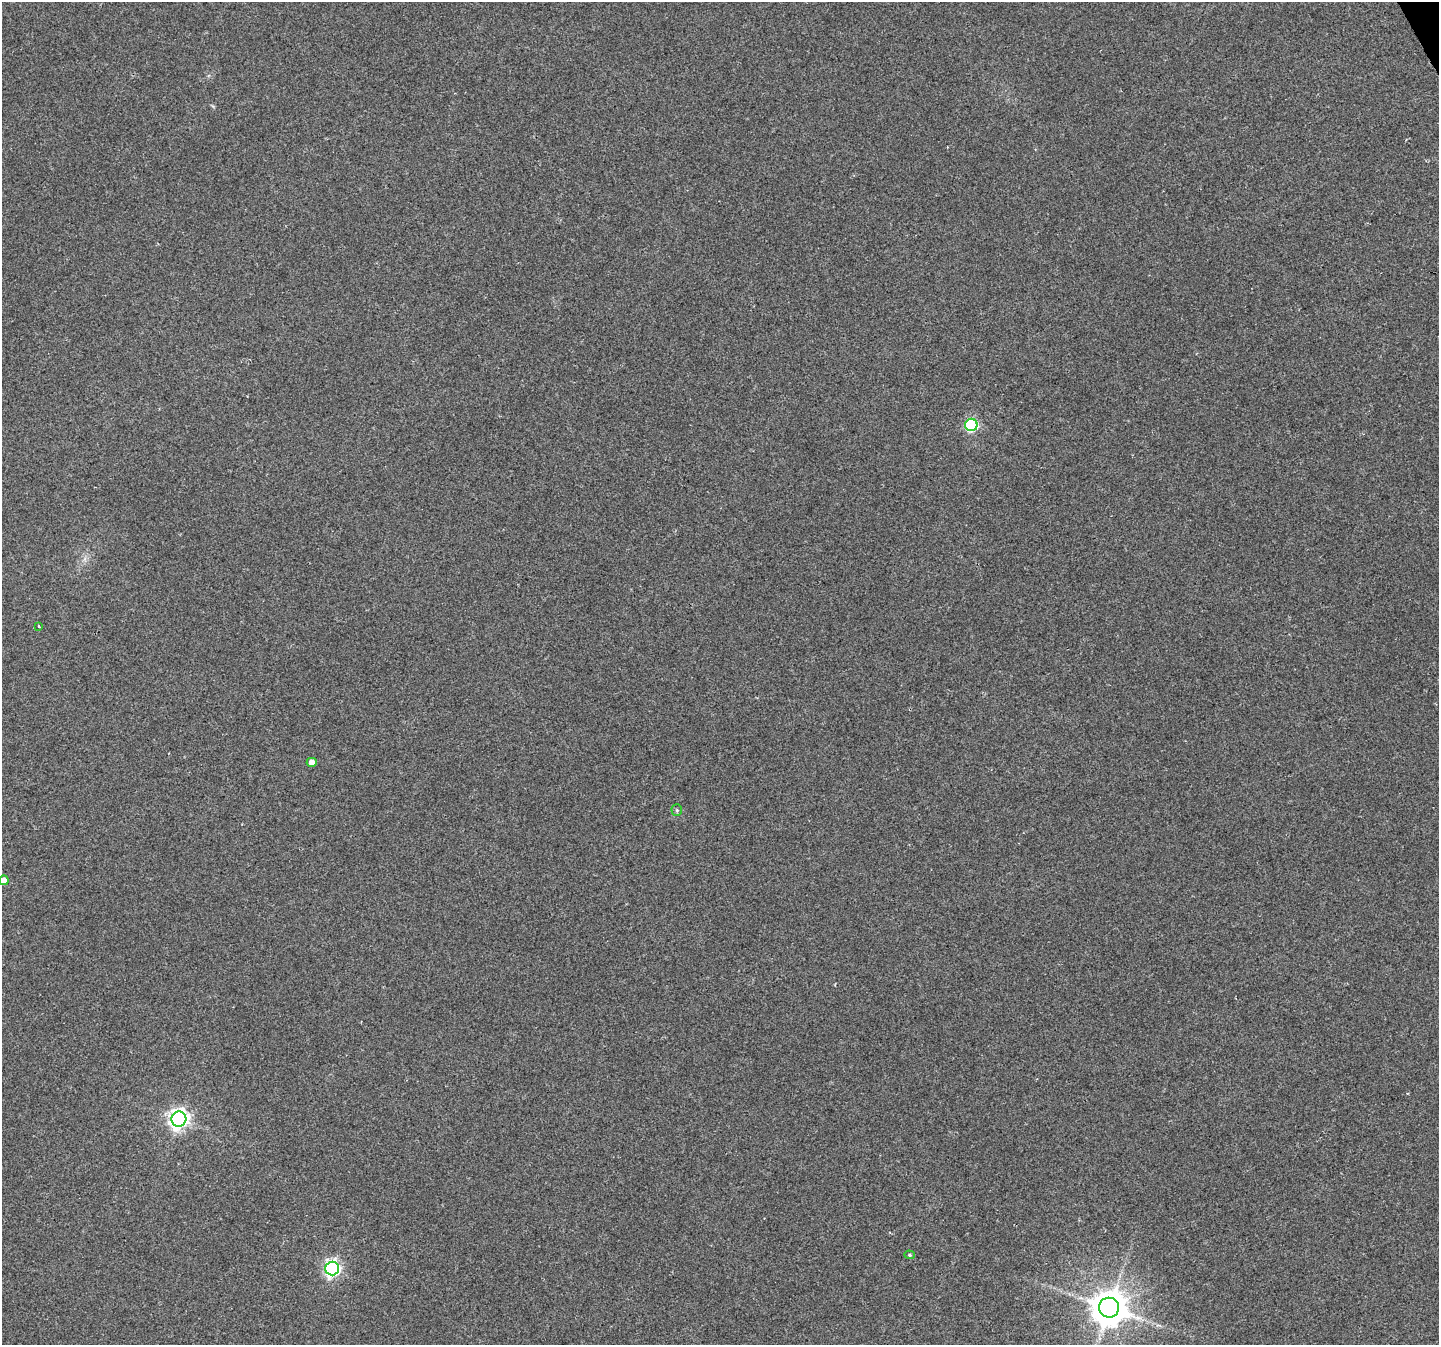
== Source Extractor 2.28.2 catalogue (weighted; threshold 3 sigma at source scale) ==
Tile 10 of 4 x 4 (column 2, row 3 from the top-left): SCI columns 1440-2876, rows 1502-2844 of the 5750 x 5629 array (HDU 1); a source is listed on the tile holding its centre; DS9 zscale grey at full resolution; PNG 1441 x 1347 px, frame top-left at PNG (2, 2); each listed source drawn as its Kron ellipse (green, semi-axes under 4 px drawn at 4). Shown black and unused: <1% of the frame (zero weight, under 2 of 3 exposures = <1% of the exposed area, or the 3 px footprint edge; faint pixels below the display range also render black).
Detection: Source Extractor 2.28.2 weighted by HDU 2 'WHT'; one run over the whole footprint, this tile lists its part. Background 0.0804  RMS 0.0076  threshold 0.0341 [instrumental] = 3 sigma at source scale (4.5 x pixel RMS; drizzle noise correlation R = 1.50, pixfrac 1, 0.0396/0.0396 arcsec/px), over >= 5 px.
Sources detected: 9; all 9 listed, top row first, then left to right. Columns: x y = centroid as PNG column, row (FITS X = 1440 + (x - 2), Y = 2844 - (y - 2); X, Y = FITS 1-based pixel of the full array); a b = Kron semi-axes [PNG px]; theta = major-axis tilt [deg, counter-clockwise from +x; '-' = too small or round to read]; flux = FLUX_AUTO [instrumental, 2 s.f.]
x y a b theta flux
971 425 6 6 - 98
39 626 3 3 - 2.9
312 762 5 4 - 8
677 810 5 5 - 1.1
4 880 4 4 - 6.8
179 1119 7 7 - 400
909 1255 5 4 - 0.99
332 1268 7 7 - 220
1109 1308 10 10 - 1900
Isophote crosses this tile's border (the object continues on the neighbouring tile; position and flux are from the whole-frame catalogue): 1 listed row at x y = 4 880